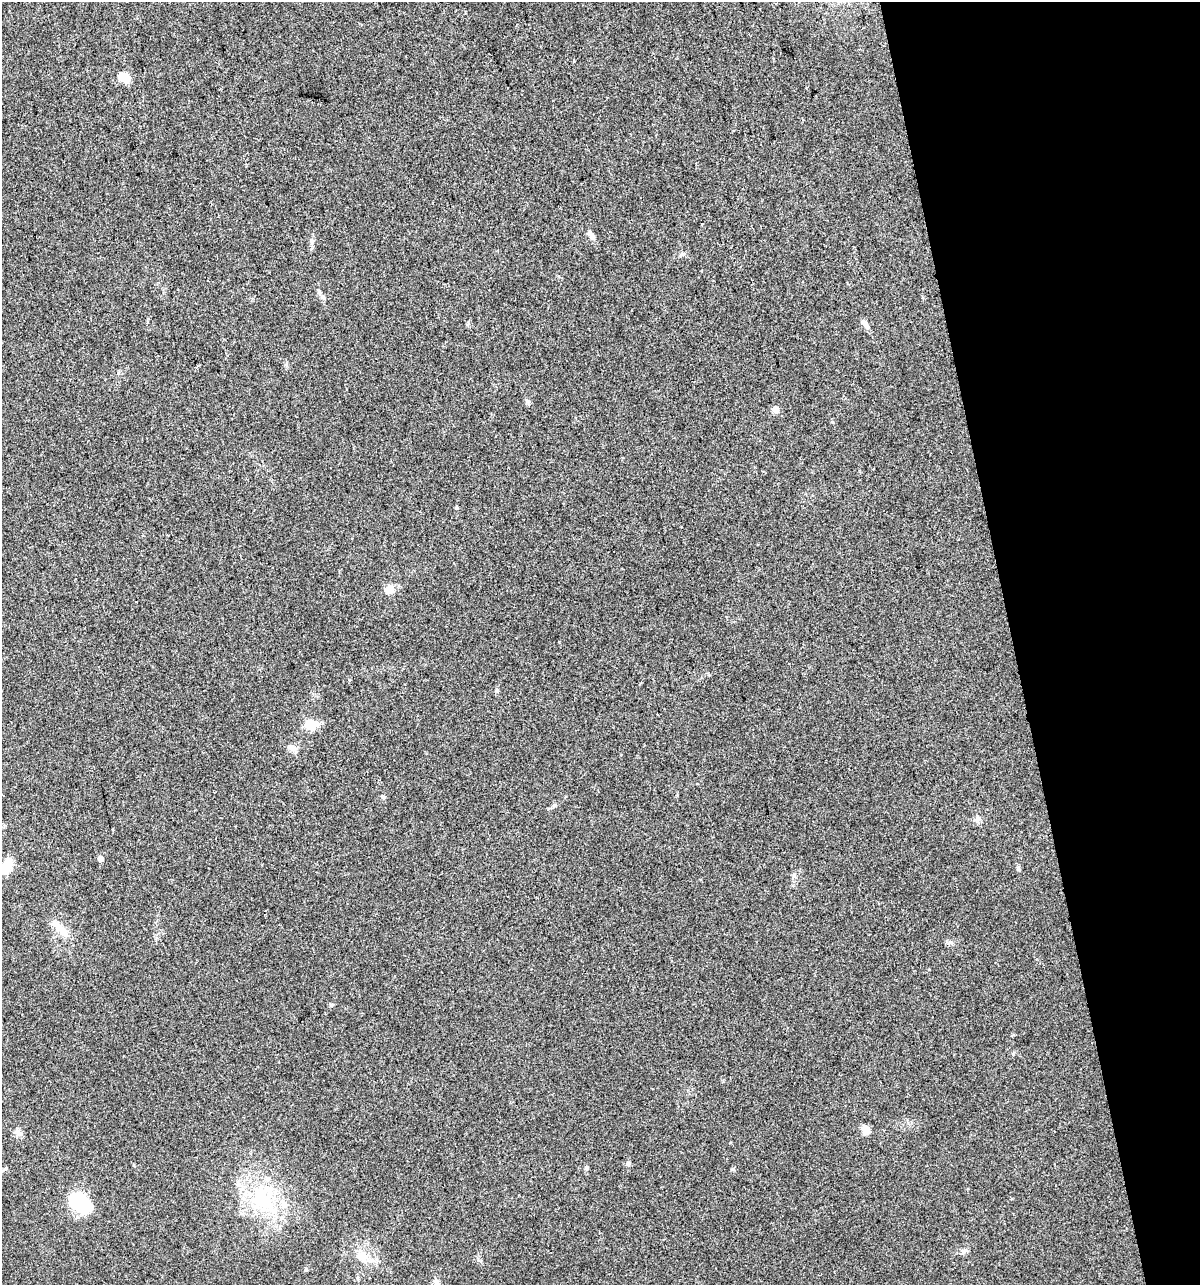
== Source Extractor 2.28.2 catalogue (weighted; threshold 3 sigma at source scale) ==
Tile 12 of 4 x 4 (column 4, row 3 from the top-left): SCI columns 3689-4886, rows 1284-2566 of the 4930 x 5133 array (HDU 1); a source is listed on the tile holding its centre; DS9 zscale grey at full resolution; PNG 1202 x 1287 px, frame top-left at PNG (2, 2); no overlay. Shown black and unused: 16% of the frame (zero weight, under 2 of 3 exposures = <1% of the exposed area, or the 3 px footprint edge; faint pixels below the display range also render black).
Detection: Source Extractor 2.28.2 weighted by HDU 2 'WHT'; one run over the whole footprint, this tile lists its part. Background 0.0328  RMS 0.0063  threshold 0.0282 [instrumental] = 3 sigma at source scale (4.5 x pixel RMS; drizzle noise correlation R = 1.50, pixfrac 1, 0.0396/0.0396 arcsec/px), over >= 5 px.
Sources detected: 28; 1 cosmic-ray / hot-pixel residue — not listed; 1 inside a brighter listed object's ellipse — not listed separately; the other 26 listed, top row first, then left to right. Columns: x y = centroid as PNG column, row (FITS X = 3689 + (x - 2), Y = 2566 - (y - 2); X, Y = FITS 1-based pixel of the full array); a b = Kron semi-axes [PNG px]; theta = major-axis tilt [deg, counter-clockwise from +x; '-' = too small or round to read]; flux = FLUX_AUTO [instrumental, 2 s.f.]
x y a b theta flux
124 77 15 9 -23 8.3
591 235 15 6 -59 2.7
312 241 7 6 - 1.8
682 254 6 5 - 1.2
323 297 6 4 -72 1
864 323 9 6 -56 2.3
197 367 3 3 - 1
776 410 9 8 - 2.5
457 508 4 4 - 0.9
389 590 15 10 25 5
311 724 14 9 4 12
291 748 13 7 -27 3.2
384 797 6 4 -19 0.94
977 819 8 6 70 1.9
100 859 5 5 - 3.7
7 866 22 10 74 11
62 930 29 9 -44 8.8
331 1005 6 4 -44 0.82
866 1130 5 5 - 14
628 1163 7 6 - 1.3
586 1167 6 4 -88 0.93
262 1199 40 33 -80 50
79 1201 21 13 -31 42
963 1251 10 7 26 2
362 1256 18 14 -26 9.4
437 1283 11 7 -71 2.8
Isophote crosses this tile's border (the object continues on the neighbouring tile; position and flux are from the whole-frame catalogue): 1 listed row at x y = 437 1283
Unlisted compact peaks at least as high as the median listed source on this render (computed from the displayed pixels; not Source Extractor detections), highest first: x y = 733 1169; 554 805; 1018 869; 832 422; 306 1270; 528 401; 478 1260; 497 690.